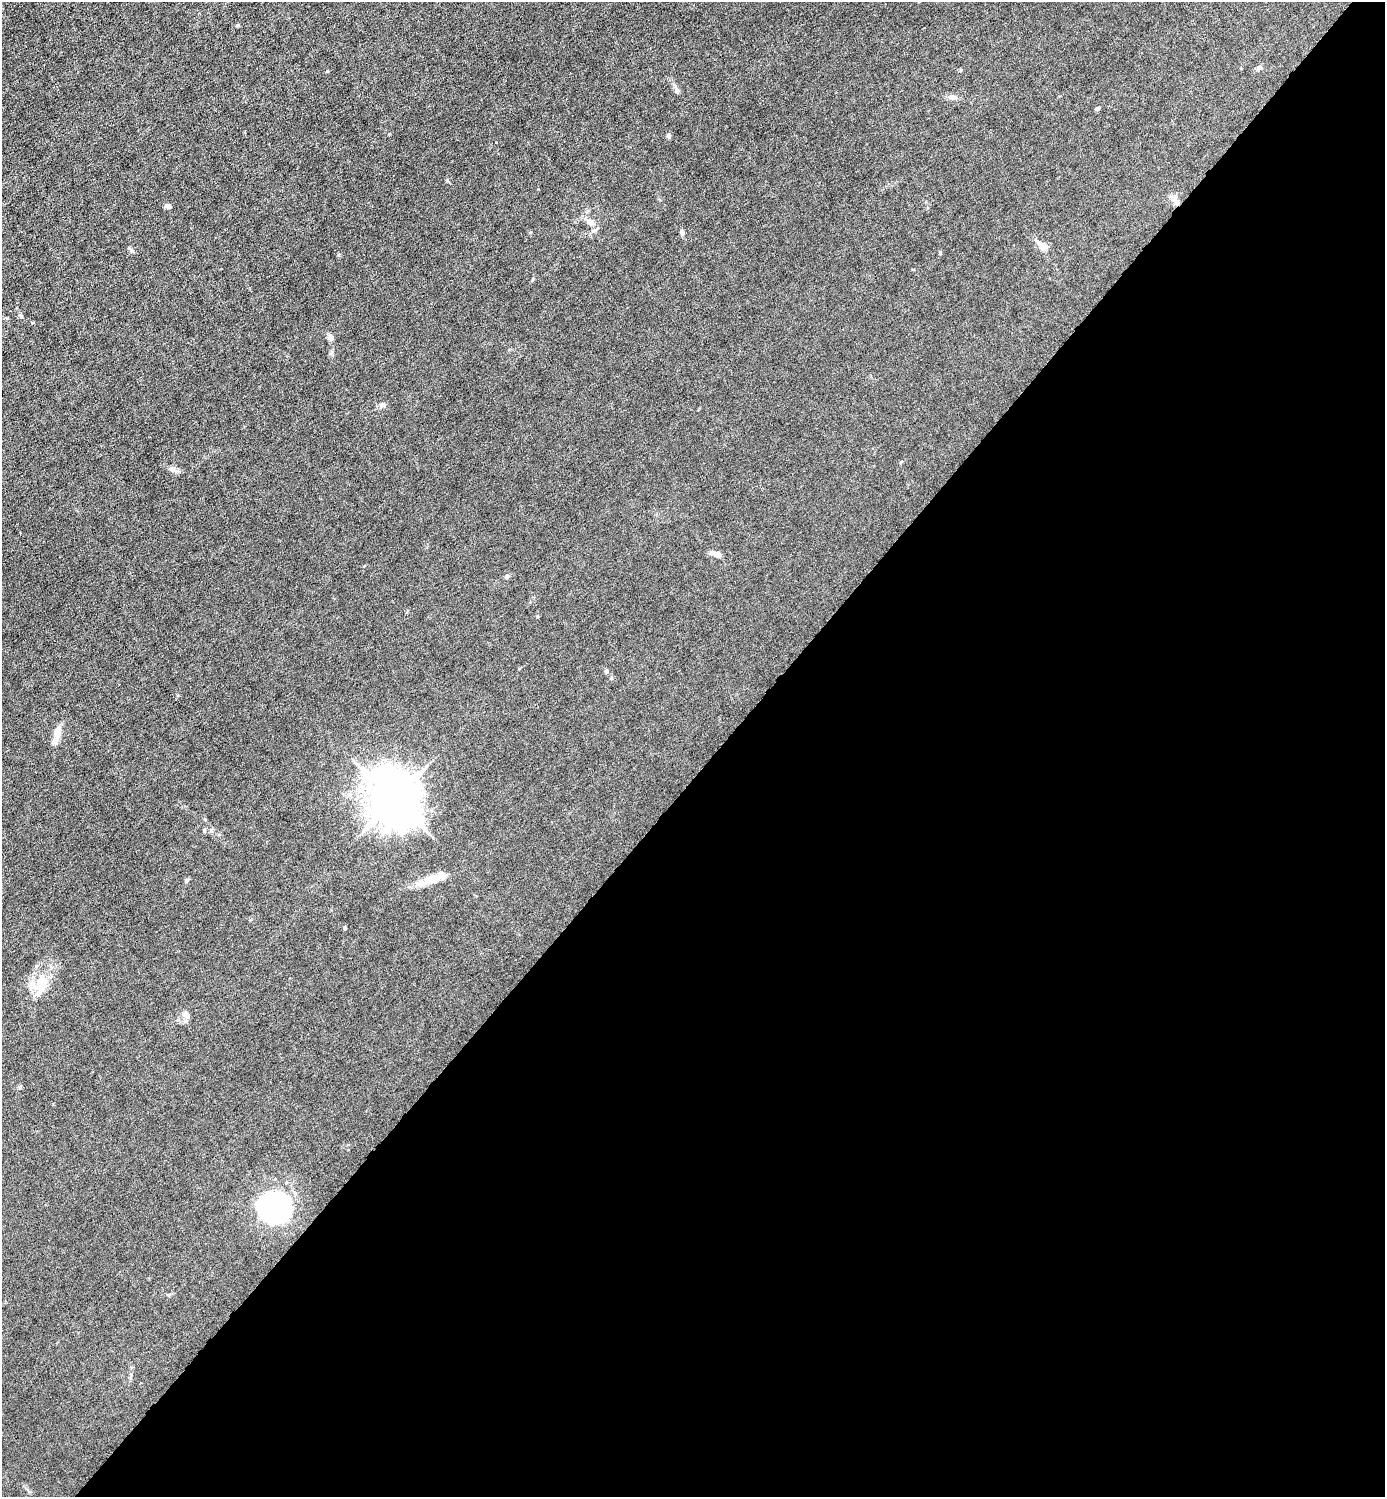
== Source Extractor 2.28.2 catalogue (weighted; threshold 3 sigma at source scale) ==
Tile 12 of 4 x 4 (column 4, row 3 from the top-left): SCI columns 4302-5684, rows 1496-2990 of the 5980 x 5980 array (HDU 1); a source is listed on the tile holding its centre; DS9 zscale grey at full resolution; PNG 1387 x 1499 px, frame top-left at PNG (2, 2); no overlay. Shown black and unused: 48% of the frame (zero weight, under 6 of 12 exposures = <1% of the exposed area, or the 3 px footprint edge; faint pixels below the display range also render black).
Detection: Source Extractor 2.28.2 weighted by HDU 2 'WHT'; one run over the whole footprint, this tile lists its part. Background 0.0143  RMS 0.003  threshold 0.0125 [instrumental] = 3 sigma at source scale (4.09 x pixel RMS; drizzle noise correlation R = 1.36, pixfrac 0.8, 0.05/0.05 arcsec/px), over >= 5 px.
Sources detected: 30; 2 inside a brighter object's white glare — not listed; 2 inside a brighter listed object's ellipse — not listed separately; the other 26 listed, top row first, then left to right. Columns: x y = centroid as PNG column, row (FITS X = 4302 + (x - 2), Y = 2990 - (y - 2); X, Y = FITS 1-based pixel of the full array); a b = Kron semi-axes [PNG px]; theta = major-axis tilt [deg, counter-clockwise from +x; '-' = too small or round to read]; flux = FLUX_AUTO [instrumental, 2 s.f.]
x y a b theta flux
237 25 5 4 - 0.39
1260 67 7 5 41 0.67
961 70 5 3 - 0.24
677 90 10 5 -65 0.75
954 97 10 6 0 0.95
1097 108 5 5 - 0.54
669 136 7 5 -78 0.5
1176 202 7 5 45 0.71
168 206 7 5 -18 0.82
591 222 11 8 -30 1.6
682 232 8 5 89 0.64
1042 246 16 9 -39 2.1
21 316 5 5 - 0.43
331 337 7 6 - 1.1
173 470 12 6 -33 1.1
717 554 12 7 -22 1.3
507 576 7 5 73 0.49
606 671 5 4 - 0.43
57 734 19 9 90 2.4
394 799 15 13 -67 1400
435 878 32 11 21 4.4
187 880 8 4 53 0.41
345 928 5 3 - 0.29
41 987 22 20 -54 5.7
186 1015 11 7 -50 1.2
275 1208 43 31 2 36
Unlisted compact peaks at least as high as the median listed source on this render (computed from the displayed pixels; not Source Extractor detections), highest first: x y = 131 250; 327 71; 384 405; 338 255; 389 134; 940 253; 131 1374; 447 181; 332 352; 496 142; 20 1087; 205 819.